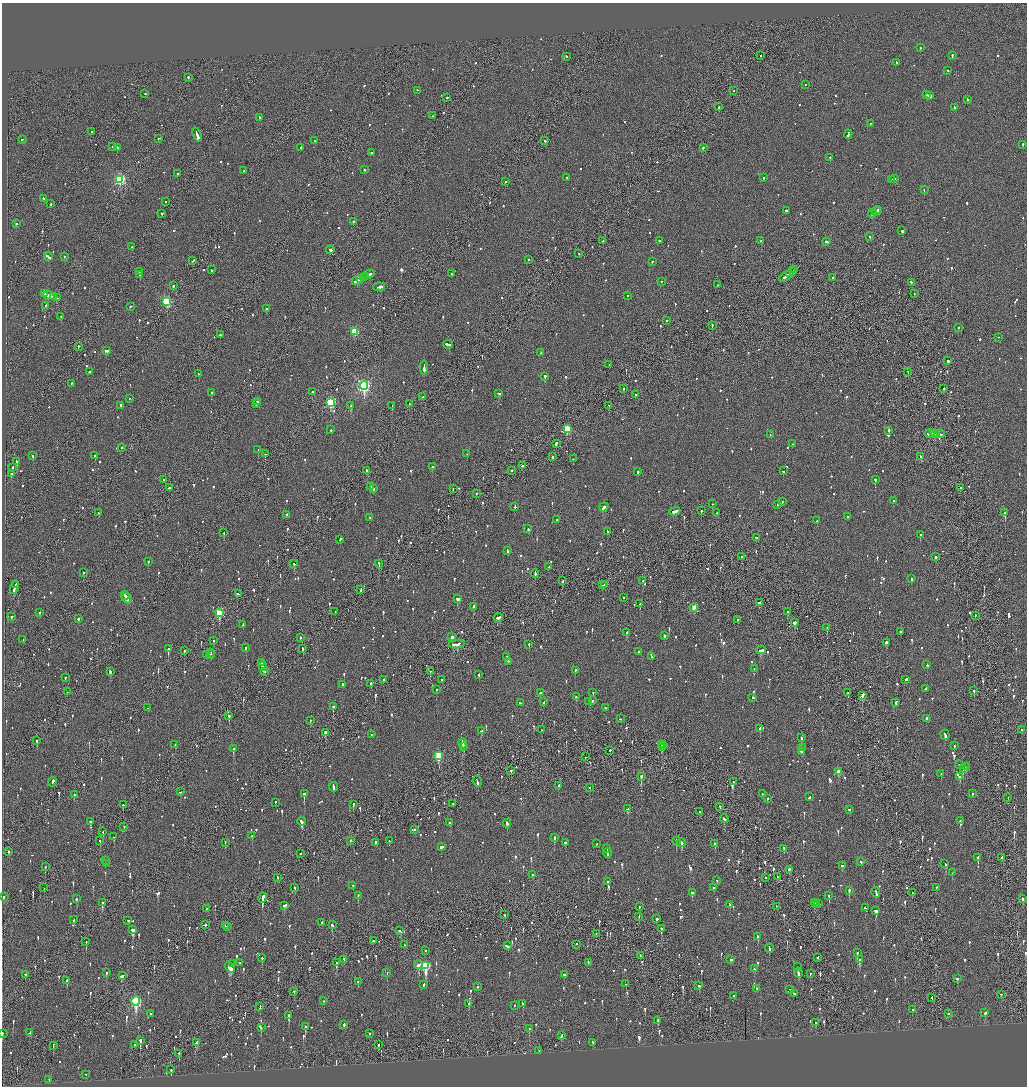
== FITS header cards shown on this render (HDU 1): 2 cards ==
NAXIS1  =                 2050
NAXIS2  =                 2168

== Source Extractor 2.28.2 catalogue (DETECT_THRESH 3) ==
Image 2050 x 2168 px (HDU 1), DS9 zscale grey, zoomed out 1/2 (1 PNG px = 2 x 2 image px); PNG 1029 x 1088 px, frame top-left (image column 2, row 2168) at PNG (2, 3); each listed source drawn as its Kron ellipse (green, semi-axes under 4 px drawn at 4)
Background -0.0978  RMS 0.068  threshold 0.203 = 3 sigma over >= 5 px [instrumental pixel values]
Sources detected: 1460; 51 cannot appear on this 1/2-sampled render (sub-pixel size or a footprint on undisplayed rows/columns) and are neither listed nor drawn; of the other 1409, the 500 brightest by FLUX_AUTO listed and drawn (909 fainter detections omitted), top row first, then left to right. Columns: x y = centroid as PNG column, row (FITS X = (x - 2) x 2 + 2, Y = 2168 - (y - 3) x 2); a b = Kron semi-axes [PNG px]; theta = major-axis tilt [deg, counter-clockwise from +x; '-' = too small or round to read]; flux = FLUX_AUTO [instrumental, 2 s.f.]
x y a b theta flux
920 48 2 2 - 260
761 56 2 1 - 68
952 56 3 2 - 100
566 57 2 2 - 83
896 63 2 2 - 150
948 71 2 2 - 79
188 78 2 2 - 320
805 85 2 2 - 140
417 91 2 2 - 73
734 91 2 2 - 75
145 94 2 2 - 81
927 95 4 2 - 600
930 96 3 2 - 360
447 98 2 2 - 670
967 100 2 2 - 81
719 107 3 2 - 270
954 108 2 2 - 87
433 116 2 1 - 68
259 118 2 2 - 160
870 124 2 2 - 91
92 132 2 2 - 400
197 135 7 2 -70 500
848 135 5 2 - 170
159 139 3 2 - 110
22 140 3 2 - 120
315 141 2 2 - 180
545 141 2 2 - 76
1023 145 3 2 - 99
112 147 2 2 - 69
118 148 3 2 - 160
301 148 3 2 - 300
703 148 2 2 - 99
372 153 3 2 - 130
830 158 2 2 - 72
365 170 2 2 - 200
244 171 3 2 - 74
177 174 2 2 - 65
567 178 2 1 - 120
764 178 2 2 - 110
894 179 2 2 - 77
120 180 3 3 - 1800
891 180 2 2 - 65
506 182 2 1 - 150
924 190 2 2 - 180
44 199 3 2 - 150
165 202 2 1 - 68
51 204 2 2 - 160
786 211 2 2 - 110
876 211 5 2 - 180
879 211 2 2 - 68
162 214 2 2 - 170
872 214 4 2 - 190
353 222 2 1 - 72
16 224 2 2 - 94
902 231 2 2 - 370
870 237 3 2 - 76
603 241 2 2 - 120
659 241 2 2 - 71
761 241 2 2 - 250
826 242 3 2 - 190
132 247 2 2 - 150
330 250 4 2 - 160
579 254 2 1 - 100
48 257 5 2 - 230
64 257 2 2 - 76
528 260 2 2 - 140
193 261 3 2 - 90
652 262 2 2 - 91
211 270 2 2 - 100
795 270 4 2 - 200
139 272 2 2 - 120
791 273 5 1 - 230
451 274 3 2 - 85
140 275 2 2 - 180
369 275 6 2 28 310
365 277 2 1 - 120
785 277 7 2 36 220
363 278 2 2 - 110
833 278 2 2 - 300
361 279 3 2 - 160
357 281 6 2 27 380
661 282 2 2 - 77
911 283 2 2 - 130
717 285 2 2 - 83
173 286 2 2 - 310
379 287 6 2 4 790
44 294 4 2 - 150
914 294 2 1 - 86
49 296 5 2 - 320
627 296 2 2 - 66
53 297 3 2 - 180
57 298 3 2 - 240
167 302 3 3 - 1200
45 306 3 2 - 140
130 307 2 2 - 140
266 309 2 2 - 150
61 317 2 2 - 120
667 321 2 2 - 76
712 326 2 1 - 170
958 328 2 2 - 65
355 332 3 3 - 570
220 335 2 2 - 76
999 338 2 1 - 81
448 345 5 2 - 240
78 347 2 1 - 68
106 351 4 2 - 250
541 353 3 2 - 120
948 361 2 2 - 170
609 365 2 2 - 120
424 368 7 2 -87 300
90 372 2 2 - 360
908 372 2 2 - 72
198 374 2 2 - 78
545 377 2 2 - 380
71 384 2 2 - 86
364 386 4 3 - 2900
624 389 2 2 - 79
944 389 2 2 - 150
312 392 2 2 - 69
211 393 2 2 - 75
499 394 3 2 - 140
635 395 2 1 - 100
423 397 2 1 - 97
129 399 2 2 - 120
257 402 2 2 - 81
331 403 3 3 - 1200
257 404 2 2 - 170
409 404 2 2 - 100
121 406 2 2 - 71
351 406 2 2 - 370
392 406 2 2 - 100
609 406 2 1 - 140
567 429 3 3 - 460
331 430 2 2 - 91
889 431 2 2 - 310
930 434 5 2 - 260
933 434 2 1 - 68
935 434 2 1 - 67
939 434 5 2 - 260
770 435 2 2 - 66
556 444 3 2 - 240
792 444 2 2 - 80
121 448 2 2 - 120
258 450 2 2 - 97
265 454 2 1 - 230
467 454 2 2 - 120
33 456 2 2 - 95
95 456 2 2 - 130
553 457 2 2 - 79
921 457 2 2 - 75
573 459 2 1 - 89
16 462 2 2 - 250
523 466 3 2 - 170
432 467 2 2 - 120
13 468 2 2 - 120
367 471 2 2 - 140
512 471 2 2 - 84
783 471 2 2 - 95
638 472 2 2 - 120
11 474 2 2 - 110
164 480 2 2 - 150
875 480 2 2 - 490
370 487 2 2 - 130
169 488 2 2 - 85
960 488 2 1 - 300
373 489 2 2 - 230
453 489 2 1 - 79
476 494 2 2 - 75
894 501 2 2 - 120
782 502 3 2 - 69
713 504 2 1 - 85
778 505 2 2 - 68
515 507 3 2 - 140
604 507 5 2 - 170
701 511 2 2 - 150
675 512 5 2 - 230
98 513 3 2 - 110
717 513 4 2 - 110
1005 513 2 2 - 320
287 515 2 2 - 74
848 517 2 2 - 64
370 518 2 2 - 71
556 520 2 2 - 64
817 521 2 2 - 90
528 529 3 2 - 240
607 532 2 2 - 100
224 533 2 2 - 150
920 535 2 2 - 230
756 538 3 2 - 76
340 540 2 2 - 130
507 551 4 2 - 190
742 557 2 2 - 72
936 557 2 2 - 120
148 562 2 2 - 98
294 564 2 2 - 230
379 564 4 2 - 190
548 567 3 2 - 77
84 573 2 2 - 93
535 574 4 2 - 140
911 579 2 2 - 100
562 581 2 2 - 71
642 581 2 1 - 210
15 585 3 1 - 100
603 585 2 1 - 65
605 585 3 2 - 150
14 588 7 2 75 300
361 590 4 1 - 130
238 594 3 2 - 140
125 596 4 1 - 190
624 598 2 2 - 77
127 599 5 2 - 220
458 599 4 2 - 160
760 603 4 2 - 140
640 604 2 2 - 110
473 607 2 2 - 250
694 608 3 3 - 180
335 612 2 1 - 74
787 612 2 2 - 77
40 613 2 2 - 88
219 613 3 3 - 540
975 616 2 2 - 77
12 617 3 2 - 92
498 618 4 2 - 170
78 619 2 2 - 71
737 620 2 2 - 69
795 623 3 2 - 280
243 625 4 2 - 140
827 628 2 2 - 67
901 632 2 2 - 310
627 633 2 2 - 92
665 636 2 2 - 350
452 637 3 2 - 71
300 638 2 2 - 340
23 640 2 1 - 200
214 641 2 2 - 70
886 643 2 2 - 400
457 644 8 2 6 320
529 645 3 1 - 89
245 648 2 2 - 79
168 649 2 2 - 250
303 649 3 1 - 180
761 650 4 2 - 200
184 651 2 2 - 120
638 652 2 2 - 150
211 653 2 1 - 92
206 655 2 2 - 64
210 655 2 2 - 120
507 657 2 2 - 400
652 657 2 2 - 340
508 662 2 1 - 78
261 663 3 1 - 300
927 665 3 2 - 110
262 667 4 2 - 380
754 669 2 2 - 180
110 671 3 2 - 70
575 671 2 2 - 150
265 672 2 2 - 180
430 672 2 1 - 140
479 675 2 2 - 97
65 678 2 2 - 77
384 680 3 2 - 120
442 680 2 2 - 65
906 680 3 2 - 700
371 684 3 2 - 83
342 685 4 2 - 210
925 689 4 2 - 71
436 690 2 2 - 110
974 691 2 2 - 81
67 692 2 1 - 79
540 693 3 2 - 72
593 693 2 2 - 100
848 693 2 2 - 66
862 696 3 2 - 620
576 697 2 2 - 81
753 698 2 2 - 290
592 701 2 2 - 190
543 702 3 2 - 70
589 702 3 2 - 240
520 703 3 2 - 110
896 703 3 2 - 65
333 707 2 2 - 130
147 708 2 1 - 110
606 708 2 2 - 200
229 716 3 2 - 430
620 719 2 2 - 72
926 719 2 2 - 130
310 721 2 2 - 81
760 729 3 2 - 360
541 730 2 2 - 65
1022 730 2 2 - 130
482 731 3 2 - 120
325 733 3 2 - 100
371 735 2 2 - 66
945 735 5 2 - 170
801 738 3 2 - 240
37 741 2 2 - 130
463 744 5 2 - 240
175 745 2 2 - 240
661 745 2 1 - 150
663 746 2 2 - 74
954 746 2 2 - 90
464 747 3 2 - 200
662 748 3 2 - 160
803 748 2 2 - 71
233 749 2 2 - 240
610 751 2 2 - 150
801 752 3 2 - 90
439 756 4 3 - 740
585 757 2 1 - 110
959 765 2 2 - 100
966 767 3 2 - 510
963 769 2 2 - 67
511 771 2 2 - 130
838 772 3 2 - 170
941 774 2 2 - 66
641 777 2 2 - 1200
960 777 2 2 - 140
52 782 4 2 - 600
477 782 5 2 - 190
733 782 2 2 - 65
558 786 3 2 - 65
333 787 5 2 - 320
590 788 2 2 - 68
180 792 2 1 - 72
304 794 3 2 - 580
762 794 3 2 - 210
972 794 2 2 - 66
74 795 2 2 - 120
809 797 3 2 - 120
1008 798 2 1 - 71
768 799 2 2 - 85
275 803 2 2 - 120
453 804 2 2 - 65
123 805 2 2 - 200
353 805 2 2 - 84
719 807 2 1 - 66
628 809 3 2 - 110
849 810 2 2 - 92
699 812 2 1 - 74
724 819 4 2 - 120
960 821 2 2 - 78
90 822 3 2 - 330
302 822 4 2 - 200
449 823 2 2 - 280
507 824 4 2 - 160
124 827 2 2 - 70
414 830 2 2 - 81
103 832 2 1 - 99
252 836 3 2 - 110
114 837 2 2 - 230
554 838 3 2 - 250
100 841 2 2 - 72
350 841 3 1 - 75
389 841 2 2 - 100
676 841 2 2 - 250
225 843 3 2 - 75
376 843 2 2 - 440
566 843 3 2 - 180
681 843 4 2 - 190
596 844 2 2 - 83
715 844 3 2 - 100
441 847 3 2 - 180
607 849 3 2 - 180
784 849 3 2 - 65
9 852 2 2 - 85
607 853 4 2 - 170
300 854 2 1 - 250
978 858 3 2 - 210
1001 858 3 1 - 94
105 861 2 2 - 240
861 862 2 2 - 160
106 864 2 1 - 230
945 864 2 2 - 73
842 866 2 2 - 140
45 867 2 2 - 87
789 870 2 2 - 380
952 873 2 2 - 80
532 875 2 2 - 80
777 877 3 1 - 94
278 878 2 2 - 84
766 878 2 1 - 180
717 881 2 2 - 68
608 882 3 2 - 150
353 886 2 1 - 77
44 888 2 1 - 130
295 888 2 2 - 78
714 888 2 2 - 69
936 888 3 2 - 78
849 891 3 2 - 200
692 893 2 2 - 410
876 893 5 2 - 170
912 893 2 1 - 73
358 896 3 2 - 110
829 896 2 2 - 73
3 897 3 2 - 66
262 898 5 2 - 920
76 899 2 2 - 110
1023 899 3 2 - 85
102 903 2 2 - 110
814 903 2 1 - 93
816 904 2 2 - 140
818 904 3 2 - 170
730 905 3 2 - 100
285 906 3 2 - 92
639 907 2 2 - 120
777 907 2 2 - 150
865 908 3 2 - 100
206 909 2 2 - 88
876 911 4 2 - 160
505 915 2 1 - 80
639 917 2 1 - 74
656 919 2 2 - 1400
74 920 2 2 - 120
128 921 2 2 - 160
322 923 3 2 - 110
205 925 2 2 - 78
332 925 3 2 - 100
226 926 2 2 - 87
227 927 2 2 - 160
661 929 3 2 - 120
133 930 4 3 - 230
399 931 2 2 - 75
596 934 2 1 - 200
758 937 3 2 - 110
373 941 2 2 - 170
86 942 2 1 - 69
404 945 2 1 - 83
576 945 2 2 - 160
507 946 4 2 - 280
769 949 4 2 - 290
425 951 2 2 - 68
857 953 2 2 - 140
640 956 3 1 - 87
262 958 2 2 - 180
817 958 2 1 - 220
344 960 2 2 - 130
731 960 3 2 - 79
860 960 3 2 - 180
240 963 2 2 - 200
337 963 3 2 - 130
588 963 2 2 - 79
233 964 2 2 - 77
419 965 4 2 - 200
426 966 4 3 - 1100
797 967 2 2 - 180
230 968 6 2 -55 400
754 969 2 2 - 74
106 973 2 2 - 130
387 973 2 2 - 73
798 973 5 2 - 190
810 974 3 1 - 69
25 975 2 2 - 110
564 975 3 2 - 110
122 976 4 3 - 98
957 979 3 2 - 100
67 981 3 2 - 130
358 982 2 2 - 67
626 984 2 2 - 73
424 985 3 2 - 75
699 986 3 2 - 66
478 987 2 2 - 130
757 989 2 2 - 75
790 990 2 1 - 73
294 992 2 2 - 200
794 994 3 2 - 210
1001 995 2 2 - 67
733 996 2 2 - 73
932 998 3 1 - 130
323 1001 2 2 - 110
136 1002 5 3 - 1700
469 1004 2 2 - 220
522 1004 4 2 - 150
514 1006 2 2 - 64
260 1007 4 1 - 150
912 1010 2 2 - 74
985 1013 3 2 - 220
151 1014 2 2 - 140
948 1014 2 2 - 67
289 1016 3 2 - 230
658 1021 3 2 - 64
815 1023 3 2 - 110
344 1025 3 2 - 190
305 1027 3 2 - 140
261 1028 3 2 - 110
529 1029 2 2 - 77
30 1033 3 2 - 140
2 1034 3 2 - 64
370 1034 2 2 - 99
562 1036 4 2 - 110
140 1041 3 2 - 440
196 1043 4 2 - 150
593 1043 3 2 - 76
135 1045 2 2 - 83
378 1045 2 2 - 100
53 1046 3 1 - 370
539 1051 4 1 - 150
179 1054 3 2 - 81
171 1070 2 2 - 290
86 1075 2 2 - 78
49 1080 2 1 - 67
At the frame edge (FLAGS 8, measured only in part): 1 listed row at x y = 2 1034
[909 fainter detections neither listed nor drawn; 51 sub-pixel or undisplayed-footprint detections neither listed nor drawn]